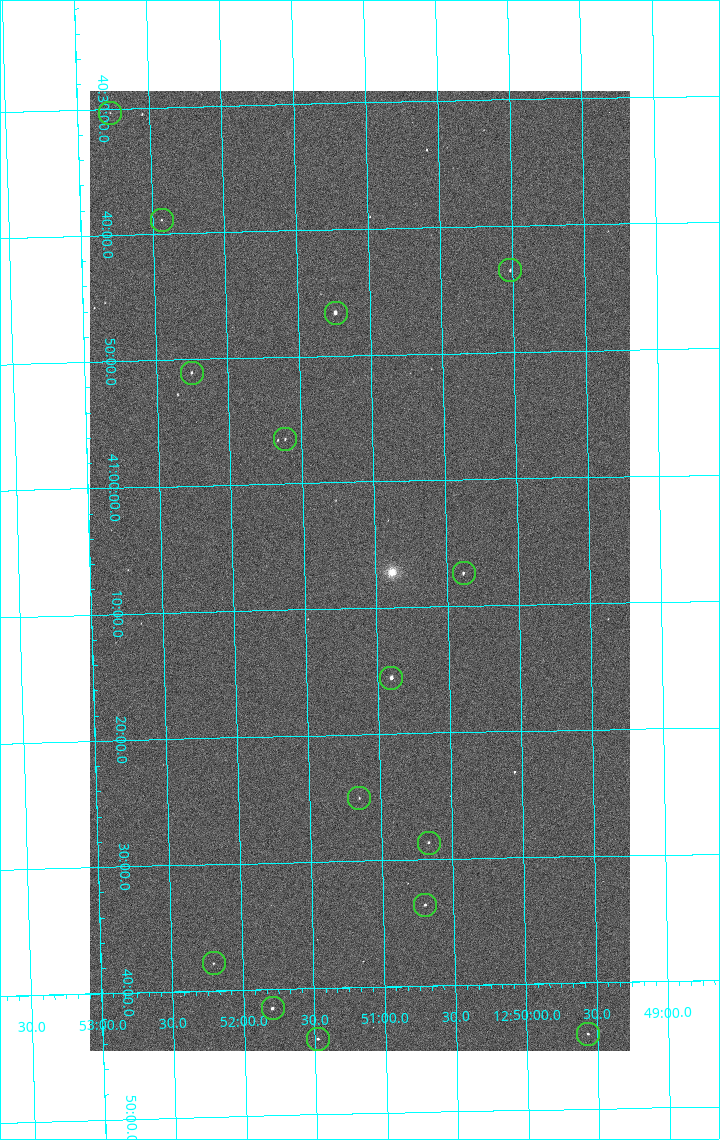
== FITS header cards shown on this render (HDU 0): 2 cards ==
NAXIS1  =                 1080 / length of data axis 1
NAXIS2  =                 1920 / length of data axis 2

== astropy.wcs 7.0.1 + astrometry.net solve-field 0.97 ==
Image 1080 x 1920 px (HDU 0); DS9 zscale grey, zoomed out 1/2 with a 90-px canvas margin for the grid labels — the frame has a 2x2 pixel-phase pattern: the four 2x2 pixel phases sit at different levels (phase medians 993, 842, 791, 993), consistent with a one-shot-colour (mosaic) sensor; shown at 1/2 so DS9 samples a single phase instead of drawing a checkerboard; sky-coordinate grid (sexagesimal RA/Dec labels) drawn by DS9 from the SOLVED WCS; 15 Tycho-2 reference stars matched to detected sources circled (green)
Header WCS: none
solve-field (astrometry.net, Tycho-2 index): SOLVED blind (the file carries no WCS)
Solved WCS: RA---TAN-SIP/DEC--TAN-SIP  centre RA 12:51:07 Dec +41:07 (192.78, +41.12 deg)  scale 2.38 arcsec/px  FOV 42.8' x 76.0'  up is -179 deg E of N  parity flipped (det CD > 0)
(file carries no celestial WCS; the grid is the blind solution)
Tycho-2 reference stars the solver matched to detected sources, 15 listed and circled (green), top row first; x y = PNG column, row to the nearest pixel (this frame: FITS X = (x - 90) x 2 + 1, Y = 1920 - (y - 91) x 2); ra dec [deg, ICRS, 3 dp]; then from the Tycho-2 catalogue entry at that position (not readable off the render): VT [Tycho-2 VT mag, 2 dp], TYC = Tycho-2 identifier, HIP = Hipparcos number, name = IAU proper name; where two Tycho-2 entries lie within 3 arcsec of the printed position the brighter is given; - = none
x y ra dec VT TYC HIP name
110 114 193.194 +40.505 12.48 3021-1340-1 - -
162 220 193.109 +40.648 12.32 3021-1216-1 - -
510 270 192.504 +40.725 11.86 3021-1162-1 - -
336 313 192.810 +40.776 9.69 3021-1108-1 - -
192 373 193.064 +40.851 11.36 3021-1025-1 - -
285 440 192.903 +40.941 11.82 3021-941-1 - -
464 574 192.596 +41.123 11.21 3021-53-1 - -
391 678 192.726 +41.259 9.76 3023-213-1 62700 -
359 798 192.787 +41.417 12.26 3023-139-1 - -
428 843 192.667 +41.478 11.08 3023-113-1 - -
425 906 192.675 +41.560 11.35 3023-88-1 - -
214 964 193.051 +41.631 12.16 3023-47-1 - -
272 1008 192.949 +41.692 10.25 3023-19-1 - -
588 1034 192.392 +41.734 11.39 3023-243-1 - -
318 1040 192.870 +41.734 10.72 3023-898-1 - -